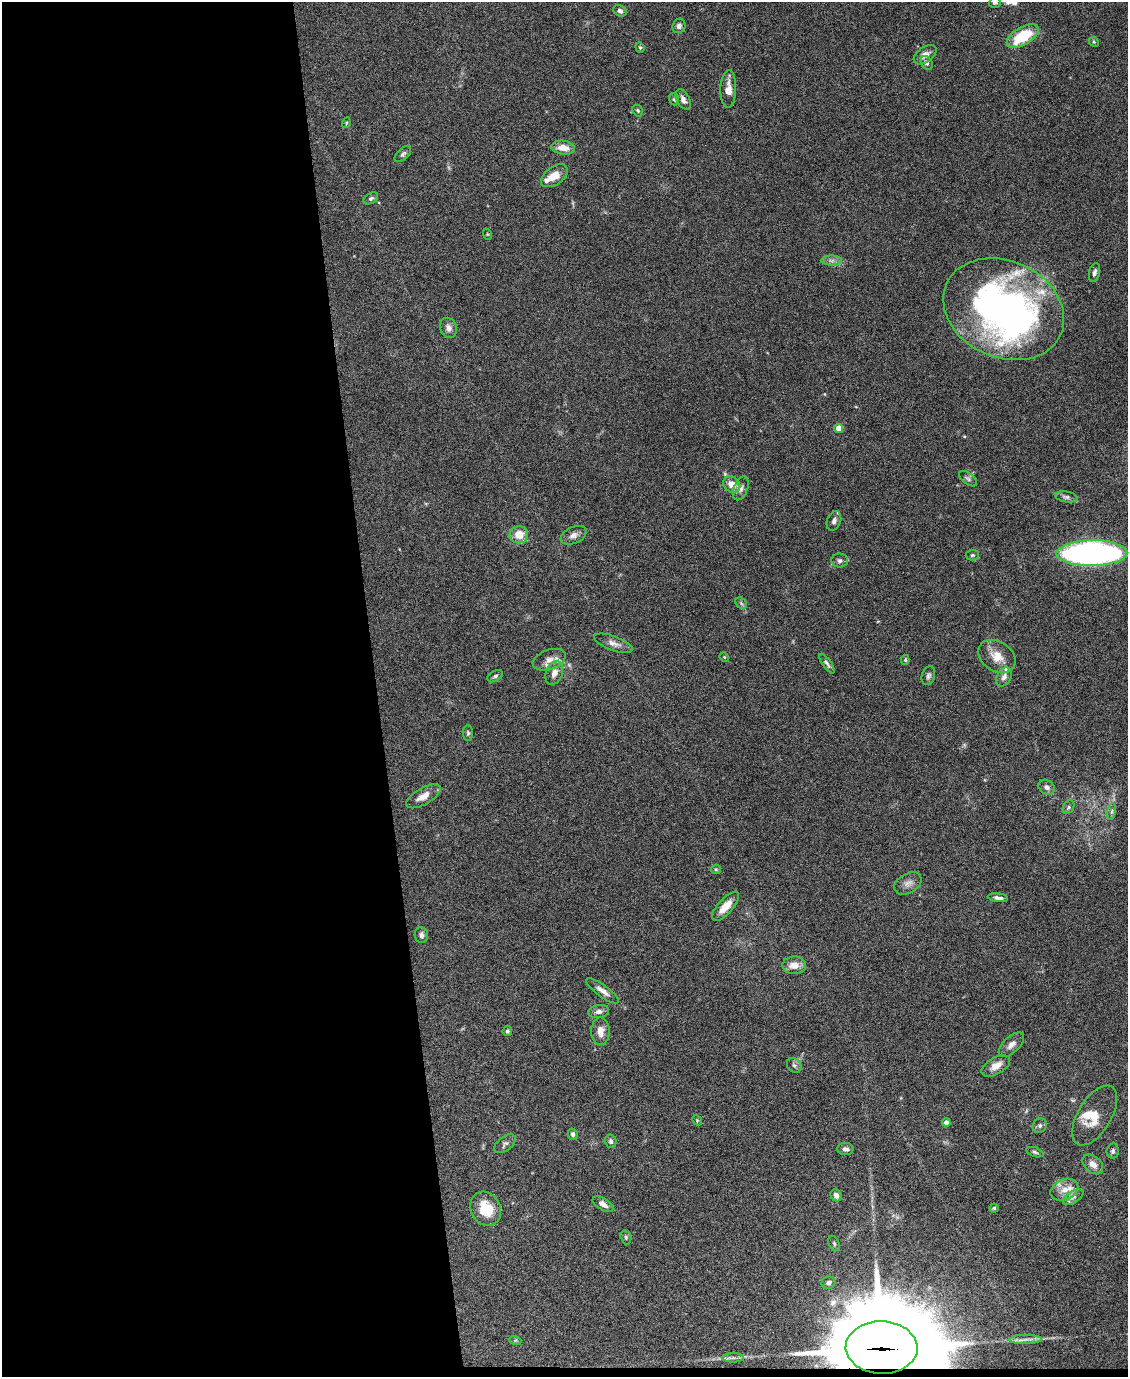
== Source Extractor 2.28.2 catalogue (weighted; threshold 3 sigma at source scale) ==
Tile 9 of 4 x 3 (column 1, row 3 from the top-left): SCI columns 3-1128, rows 229-1603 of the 4507 x 4480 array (HDU 1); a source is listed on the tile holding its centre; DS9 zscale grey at full resolution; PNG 1130 x 1379 px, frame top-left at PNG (2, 2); each listed source drawn as its Kron ellipse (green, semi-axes under 4 px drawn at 4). Shown black and unused: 34% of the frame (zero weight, under 4 of 8 exposures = <1% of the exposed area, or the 3 px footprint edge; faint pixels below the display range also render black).
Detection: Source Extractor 2.28.2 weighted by HDU 2 'WHT'; one run over the whole footprint, this tile lists its part. Background 0.0544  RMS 0.0038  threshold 0.0155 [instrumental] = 3 sigma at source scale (4.09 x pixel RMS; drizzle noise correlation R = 1.36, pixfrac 0.8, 0.05/0.05 arcsec/px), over >= 5 px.
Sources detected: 97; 1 too faint to see at this stretch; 3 inside a brighter object's white glare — neither listed nor drawn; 7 inside a brighter listed object's ellipse — not listed separately; the other 86 listed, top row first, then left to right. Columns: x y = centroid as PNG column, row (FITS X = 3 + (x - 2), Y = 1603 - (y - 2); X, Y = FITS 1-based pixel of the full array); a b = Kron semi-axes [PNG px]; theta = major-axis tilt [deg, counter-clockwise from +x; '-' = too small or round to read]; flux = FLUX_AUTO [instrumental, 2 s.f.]
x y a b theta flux
995 3 6 5 - 0.78
620 11 7 5 -29 0.99
679 26 7 6 - 1.2
1023 36 18 9 31 15
1094 42 5 4 - 0.41
640 47 5 4 - 0.46
925 55 13 7 35 2.1
927 63 7 5 -59 0.83
728 89 19 8 88 3.6
674 99 6 5 - 0.54
683 100 11 6 -62 1.6
638 111 6 5 - 0.48
346 123 5 3 - 0.34
563 148 12 7 -8 3.9
403 154 10 5 45 0.87
554 176 15 9 35 4.7
371 198 8 5 31 0.79
487 234 6 3 -71 0.3
832 261 10 5 0 1.4
1094 273 10 5 77 1
1004 309 62 48 -24 140
448 328 10 8 -69 2
839 428 4 4 - 5.8
968 479 10 5 -37 0.92
732 484 9 7 -42 3.7
741 488 12 7 69 1.6
1066 497 11 5 -9 1
834 521 10 7 69 1.3
519 535 9 8 - 5.3
573 535 13 8 24 1.9
1092 553 35 13 1 130
972 555 6 5 - 0.64
840 561 8 7 - 0.97
741 603 6 5 - 0.66
613 643 20 7 -20 2.2
997 656 20 15 -34 5.4
724 657 5 4 - 0.35
549 660 17 10 19 3.2
905 660 5 4 - 0.43
827 663 11 4 -56 0.98
554 673 12 8 67 2.6
495 676 8 5 30 0.73
928 676 9 6 72 0.99
1004 677 10 7 62 1.6
468 733 8 5 -89 0.63
1047 787 9 7 -34 1.5
423 796 19 8 30 3.6
1068 807 7 5 59 0.61
1112 812 8 4 81 0.74
716 869 5 4 - 0.41
908 883 15 9 31 2.1
998 898 10 4 -8 1.3
725 906 18 7 48 4.4
421 935 8 6 -86 1.3
794 965 12 9 -2 3.5
602 991 19 6 -36 2.3
599 1012 10 6 7 1.4
507 1031 5 5 - 0.54
600 1031 14 9 -90 3.1
1011 1045 16 8 43 2.1
794 1065 8 6 -51 0.93
996 1066 16 8 31 3
1095 1115 33 16 59 6.8
697 1120 5 4 - 0.35
946 1123 4 4 - 2.1
1040 1125 7 6 - 0.84
573 1134 6 5 - 0.88
611 1141 7 6 - 0.86
505 1144 12 7 39 1.2
845 1149 8 6 -1 1.3
1113 1151 7 6 - 0.82
1035 1152 9 4 -20 0.73
1093 1164 12 8 -42 2.6
1064 1190 14 10 25 3.7
836 1195 6 5 - 1.5
1073 1197 11 6 32 1.3
603 1204 11 6 -31 2.2
994 1208 4 4 - 0.45
486 1209 18 14 -59 8.5
626 1237 7 5 -72 0.6
834 1243 8 5 -63 0.74
828 1283 7 6 - 1
1025 1339 16 4 0 2.2
515 1340 6 4 -17 0.45
882 1348 36 26 -2 4700
733 1358 11 4 0 1.1
Overlapping masked pixels (flux is a lower limit): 1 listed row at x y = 882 1348
Isophote crosses this tile's border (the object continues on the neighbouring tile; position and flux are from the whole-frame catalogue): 1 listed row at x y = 995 3